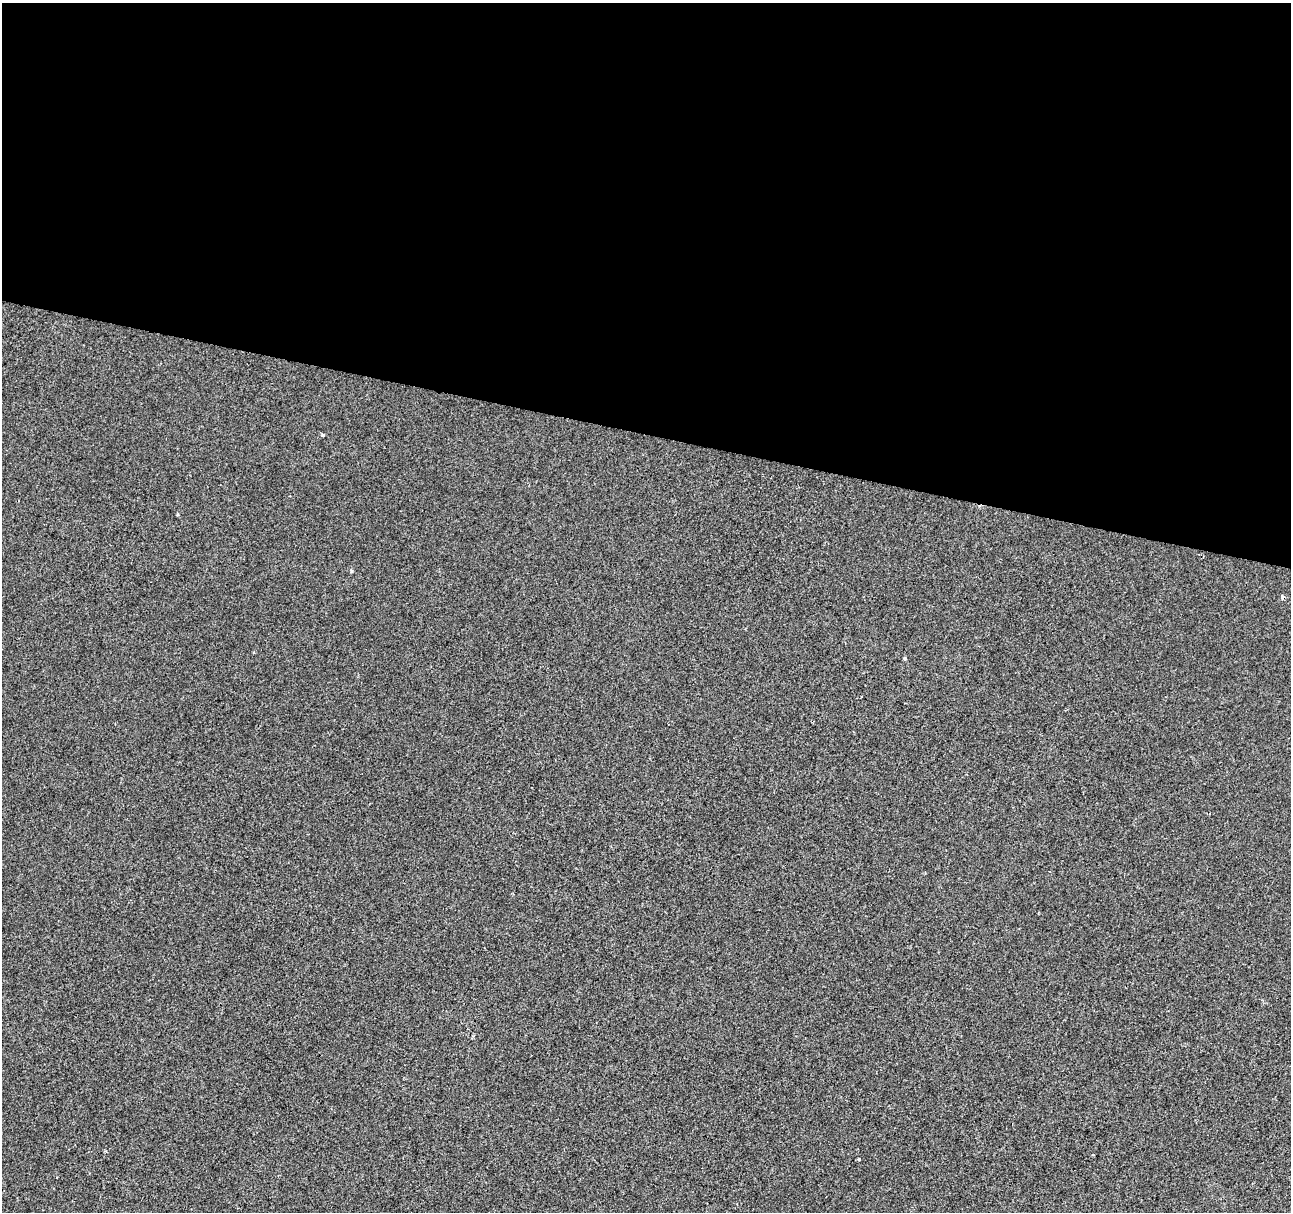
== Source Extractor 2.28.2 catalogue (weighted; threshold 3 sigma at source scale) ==
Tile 3 of 4 x 4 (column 3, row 1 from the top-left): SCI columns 2577-3865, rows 3854-5063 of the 5178 x 5357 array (HDU 1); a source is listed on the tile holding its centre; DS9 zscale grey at full resolution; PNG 1293 x 1214 px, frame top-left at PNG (2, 3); no overlay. Shown black and unused: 36% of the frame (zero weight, under 2 of 3 exposures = <1% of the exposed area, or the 3 px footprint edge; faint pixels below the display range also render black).
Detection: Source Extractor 2.28.2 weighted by HDU 2 'WHT'; one run over the whole footprint, this tile lists its part. Background 0.00104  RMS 0.0048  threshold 0.0217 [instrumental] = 3 sigma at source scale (4.5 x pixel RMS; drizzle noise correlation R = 1.50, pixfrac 1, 0.0396/0.0396 arcsec/px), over >= 5 px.
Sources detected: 4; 1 cosmic-ray / hot-pixel residue — not listed; the other 3 listed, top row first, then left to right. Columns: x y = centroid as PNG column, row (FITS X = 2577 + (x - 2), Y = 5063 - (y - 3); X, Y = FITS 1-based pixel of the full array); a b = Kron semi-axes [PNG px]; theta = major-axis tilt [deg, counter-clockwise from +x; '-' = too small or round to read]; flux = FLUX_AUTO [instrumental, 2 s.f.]
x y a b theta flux
322 435 3 3 - 2.5
905 658 4 3 - 0.78
859 1159 3 2 - 0.62